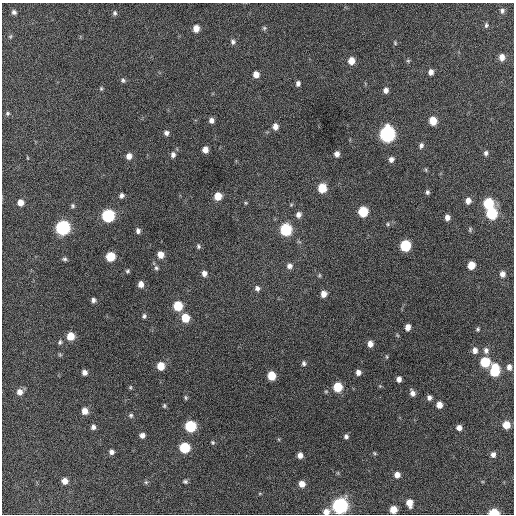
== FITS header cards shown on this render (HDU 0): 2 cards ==
NAXIS1  =                  512 / Axis length
NAXIS2  =                  512 / Axis length

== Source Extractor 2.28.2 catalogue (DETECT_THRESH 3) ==
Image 512 x 512 px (HDU 0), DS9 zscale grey, 1 PNG px = 1 image px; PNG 516 x 516 px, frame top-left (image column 1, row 512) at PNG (2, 3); no overlay
Background 654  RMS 19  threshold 55.5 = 3 sigma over >= 5 px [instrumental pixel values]
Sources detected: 121; all 121 listed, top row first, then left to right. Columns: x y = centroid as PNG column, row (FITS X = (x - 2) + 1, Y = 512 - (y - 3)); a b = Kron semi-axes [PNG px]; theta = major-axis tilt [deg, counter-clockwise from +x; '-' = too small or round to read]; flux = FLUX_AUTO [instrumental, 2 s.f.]
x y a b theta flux
502 11 7 6 - 3400
14 12 6 5 - 3300
115 13 6 5 - 2700
486 25 6 5 - 2500
196 28 6 5 - 11000
264 28 7 5 1 2000
10 36 6 4 30 1700
233 42 7 6 - 3500
395 43 6 5 - 1700
502 57 7 6 - 8300
351 61 7 6 - 13000
408 61 6 5 - 1800
431 72 6 5 - 5700
256 74 6 6 - 8800
123 80 6 5 - 2700
298 83 6 5 - 4000
101 89 5 5 - 1700
386 90 6 5 - 5300
8 113 6 5 - 2100
211 120 6 5 - 5200
433 121 7 6 - 22000
275 126 7 5 -84 7900
166 133 6 6 - 3900
387 134 8 7 - 290000
421 145 7 5 67 3600
205 150 6 5 - 8200
486 153 6 5 - 3400
337 154 6 5 - 6000
173 155 7 6 - 4600
129 156 7 6 - 7400
28 158 5 3 - 1000
391 159 6 6 - 4800
426 170 6 3 -72 1500
322 188 7 6 - 31000
427 192 5 5 - 2700
121 196 5 5 - 3800
218 196 6 6 - 18000
468 201 7 6 - 7200
20 202 6 6 - 9600
246 203 5 4 - 1500
488 203 7 6 - 58000
73 206 6 5 - 2200
363 211 7 6 - 47000
492 213 7 7 - 78000
108 215 7 7 - 130000
298 215 7 6 - 5800
447 217 6 5 - 6500
388 224 5 5 - 1800
63 227 7 7 - 210000
470 229 7 5 76 1900
286 230 7 7 - 96000
138 231 6 5 - 4000
198 246 7 5 -69 2500
405 246 7 6 - 69000
161 255 7 6 - 11000
110 257 6 6 - 34000
64 259 6 4 5 2600
471 265 6 5 - 18000
289 266 7 7 - 5700
156 268 6 5 - 2800
127 271 5 5 - 2200
204 273 7 6 - 5900
502 274 7 6 - 6300
319 275 6 5 - 1700
141 284 7 6 - 8200
257 288 7 7 - 4400
323 294 6 6 - 9000
93 300 6 5 - 3900
178 306 7 6 - 38000
144 316 6 5 - 2800
185 318 7 6 - 26000
408 327 6 4 83 7900
478 329 5 4 - 2000
71 336 7 7 - 18000
60 342 6 5 - 2600
370 344 6 5 - 8000
475 350 8 6 -86 6600
486 350 9 7 -89 5400
387 357 6 3 -71 1300
485 362 7 6 - 51000
304 363 6 5 - 3000
161 366 7 6 - 18000
509 367 8 6 -86 6000
495 370 10 7 85 57000
84 372 5 5 - 5300
358 372 6 5 - 6000
271 376 6 6 - 25000
399 379 5 4 - 5900
380 386 5 5 - 1300
130 387 5 5 - 1600
338 387 6 6 - 38000
20 392 7 7 - 7600
412 393 7 5 -70 5700
186 397 6 5 - 2000
429 398 5 5 - 4400
439 405 6 5 - 10000
164 406 6 4 77 1800
85 411 6 6 - 11000
131 415 6 5 - 2500
506 425 6 6 - 19000
190 426 7 7 - 79000
93 427 6 5 - 4000
459 428 5 5 - 6900
142 435 5 5 - 5600
346 436 5 5 - 3200
213 442 6 5 - 2000
185 448 7 6 - 57000
111 452 6 6 - 4600
374 453 5 4 - 1500
493 454 6 5 - 5000
300 455 5 5 - 6900
397 475 6 6 - 7900
65 481 5 5 - 9400
185 481 6 5 - 2400
146 482 6 5 - 1800
302 484 6 5 - 11000
409 503 8 6 -78 12000
340 506 7 7 - 320000
393 509 6 5 - 17000
326 512 7 6 - 9700
494 513 6 4 0 45000
At the frame edge (FLAGS 8, measured only in part): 2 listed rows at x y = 326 512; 494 513